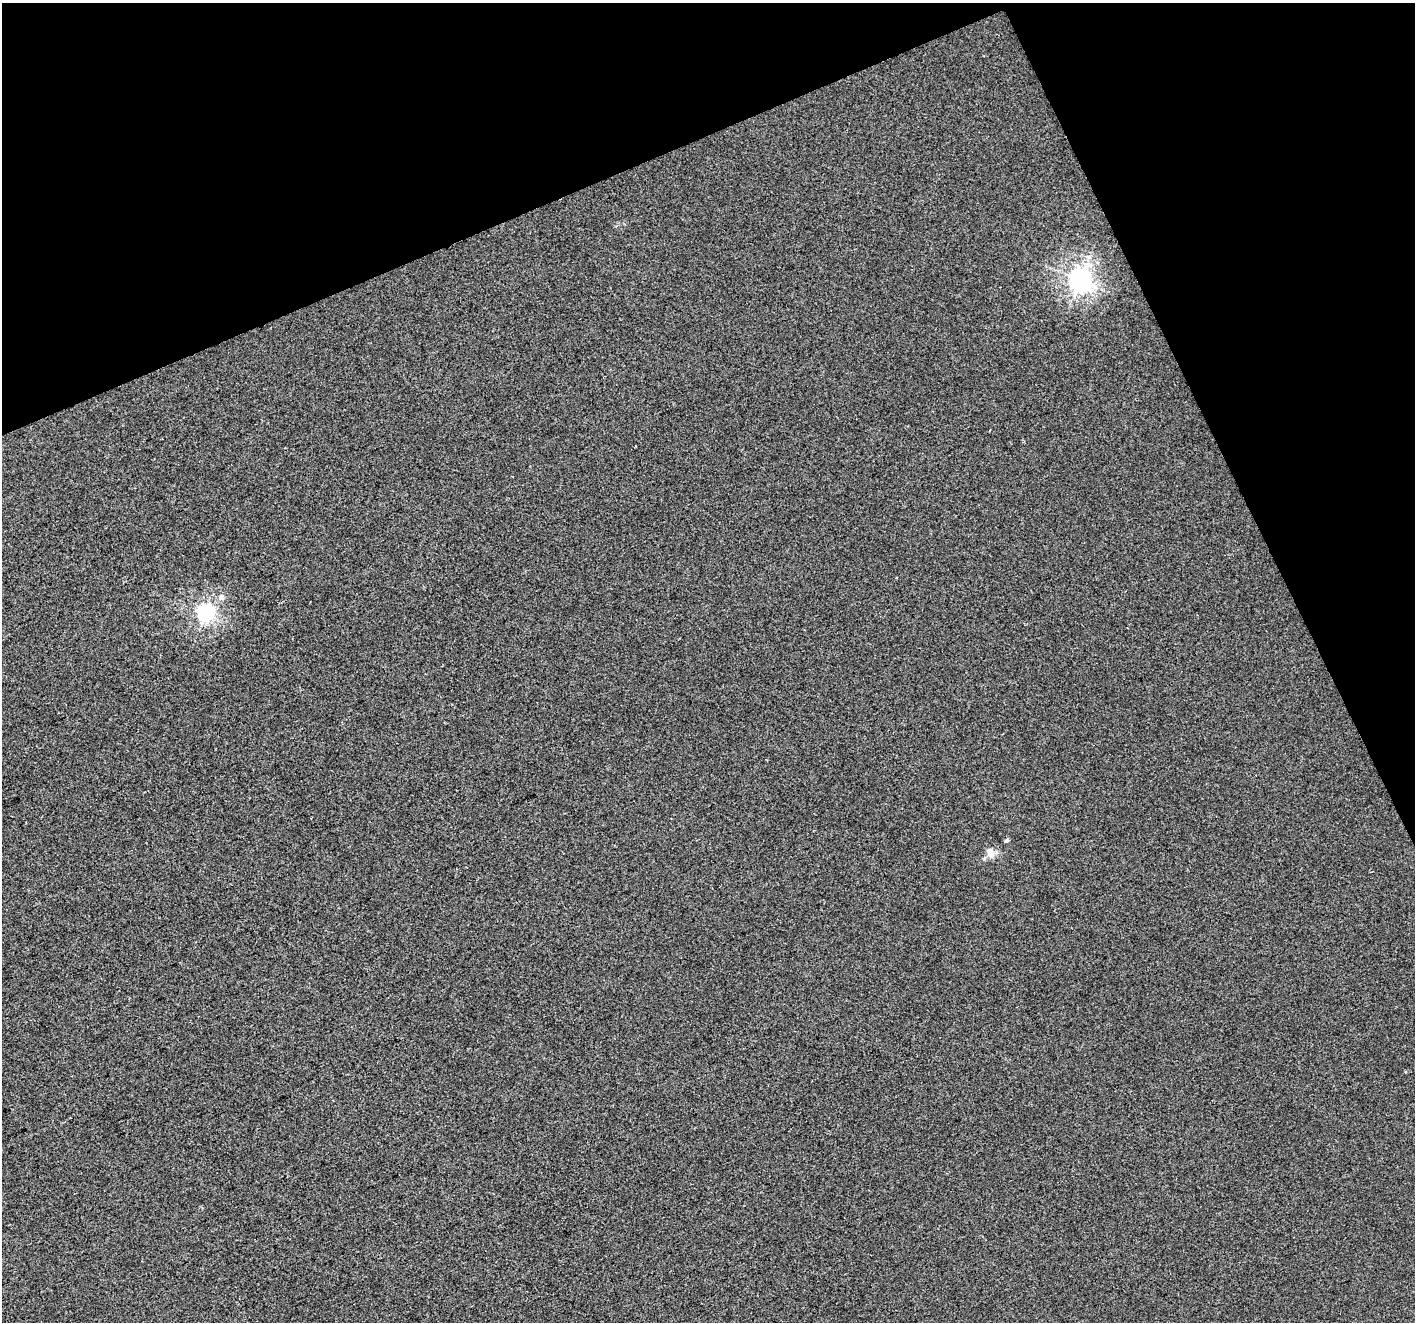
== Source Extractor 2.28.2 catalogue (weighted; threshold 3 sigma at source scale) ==
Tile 3 of 4 x 4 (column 3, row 1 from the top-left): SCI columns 2828-4240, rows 4107-5426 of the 5653 x 5515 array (HDU 1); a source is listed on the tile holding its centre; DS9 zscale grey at full resolution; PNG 1417 x 1324 px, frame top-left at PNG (2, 3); no overlay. Shown black and unused: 21% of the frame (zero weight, under 2 of 3 exposures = <1% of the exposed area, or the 3 px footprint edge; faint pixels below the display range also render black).
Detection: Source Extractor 2.28.2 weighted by HDU 2 'WHT'; one run over the whole footprint, this tile lists its part. Background -2.72e-04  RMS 0.0056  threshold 0.025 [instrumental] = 3 sigma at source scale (4.5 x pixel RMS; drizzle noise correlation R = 1.50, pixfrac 1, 0.0396/0.0396 arcsec/px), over >= 5 px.
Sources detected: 3; all 3 listed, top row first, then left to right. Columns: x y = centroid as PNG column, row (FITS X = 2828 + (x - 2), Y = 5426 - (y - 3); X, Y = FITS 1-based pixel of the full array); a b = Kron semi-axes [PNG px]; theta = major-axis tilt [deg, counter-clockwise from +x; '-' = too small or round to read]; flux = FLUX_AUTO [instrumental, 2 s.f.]
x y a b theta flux
1080 280 8 8 - 330
205 613 7 6 - 150
990 853 13 9 -68 4.4